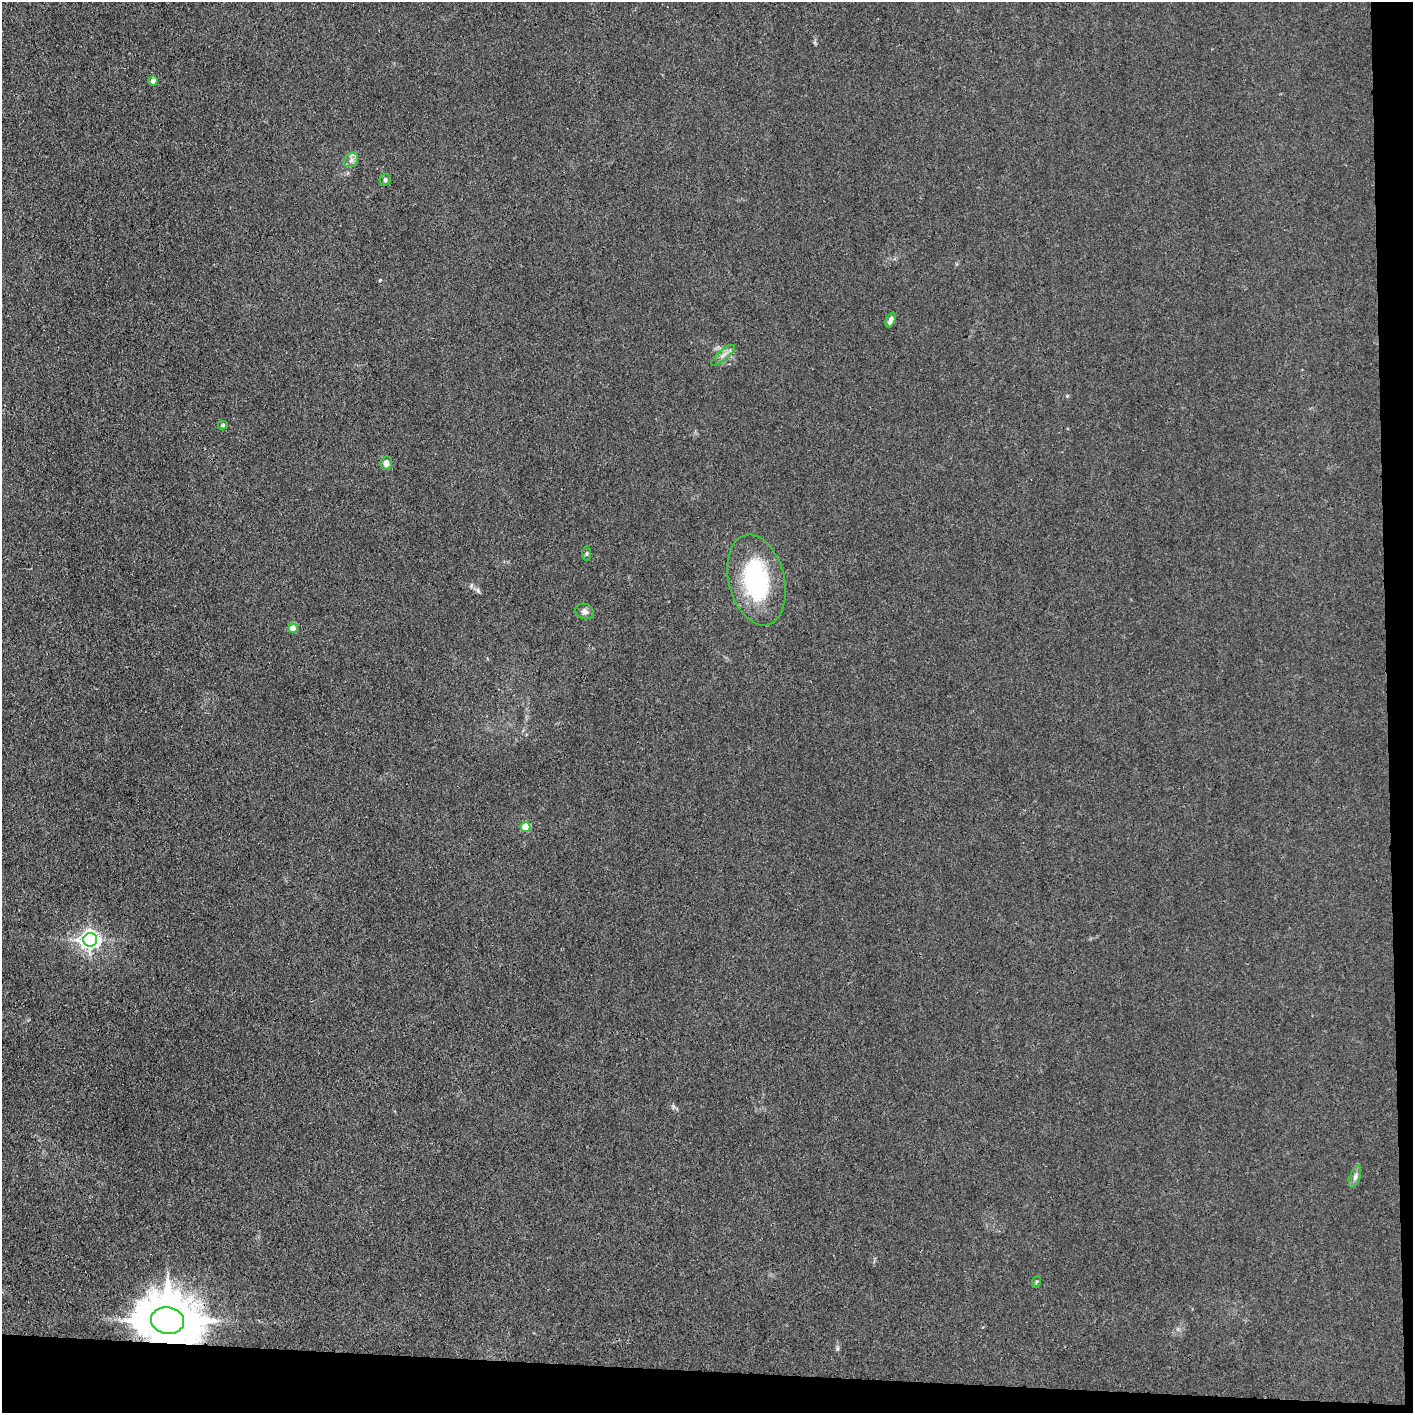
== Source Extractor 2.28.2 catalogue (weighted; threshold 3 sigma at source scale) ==
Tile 9 of 3 x 3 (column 3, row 3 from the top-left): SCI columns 2834-4244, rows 1-1411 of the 4257 x 4233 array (HDU 1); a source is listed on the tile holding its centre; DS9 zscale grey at full resolution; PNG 1415 x 1415 px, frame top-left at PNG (2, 2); each listed source drawn as its Kron ellipse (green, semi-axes under 4 px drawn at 4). Shown black and unused: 5% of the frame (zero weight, under 3 of 4 exposures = <1% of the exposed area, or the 3 px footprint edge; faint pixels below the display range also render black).
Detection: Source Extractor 2.28.2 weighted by HDU 2 'WHT'; one run over the whole footprint, this tile lists its part. Background 0.0296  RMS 0.0053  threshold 0.0237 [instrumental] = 3 sigma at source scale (4.5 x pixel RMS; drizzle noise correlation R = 1.50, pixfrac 1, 0.05/0.05 arcsec/px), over >= 5 px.
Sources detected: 18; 1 inside a brighter object's white glare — neither listed nor drawn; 1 inside a brighter listed object's ellipse — not listed separately; the other 16 listed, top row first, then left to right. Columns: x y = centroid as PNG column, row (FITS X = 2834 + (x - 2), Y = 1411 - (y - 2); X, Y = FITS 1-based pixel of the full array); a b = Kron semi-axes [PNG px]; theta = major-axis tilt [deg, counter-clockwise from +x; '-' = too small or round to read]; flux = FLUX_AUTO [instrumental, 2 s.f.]
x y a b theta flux
153 81 5 4 - 2.4
351 160 8 6 44 1.9
385 180 6 5 - 1
891 320 8 4 67 2.3
723 355 15 5 40 2.5
223 425 5 4 - 0.78
386 463 7 6 - 2.5
586 554 7 4 84 0.82
756 580 46 28 -76 57
584 611 9 7 -18 2.3
293 628 5 4 - 7.4
526 827 5 5 - 17
90 940 7 7 - 270
1355 1177 11 5 72 1.8
1036 1282 6 3 71 0.57
168 1321 17 13 -11 3300
Overlapping masked pixels (flux is a lower limit): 1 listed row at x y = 168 1321